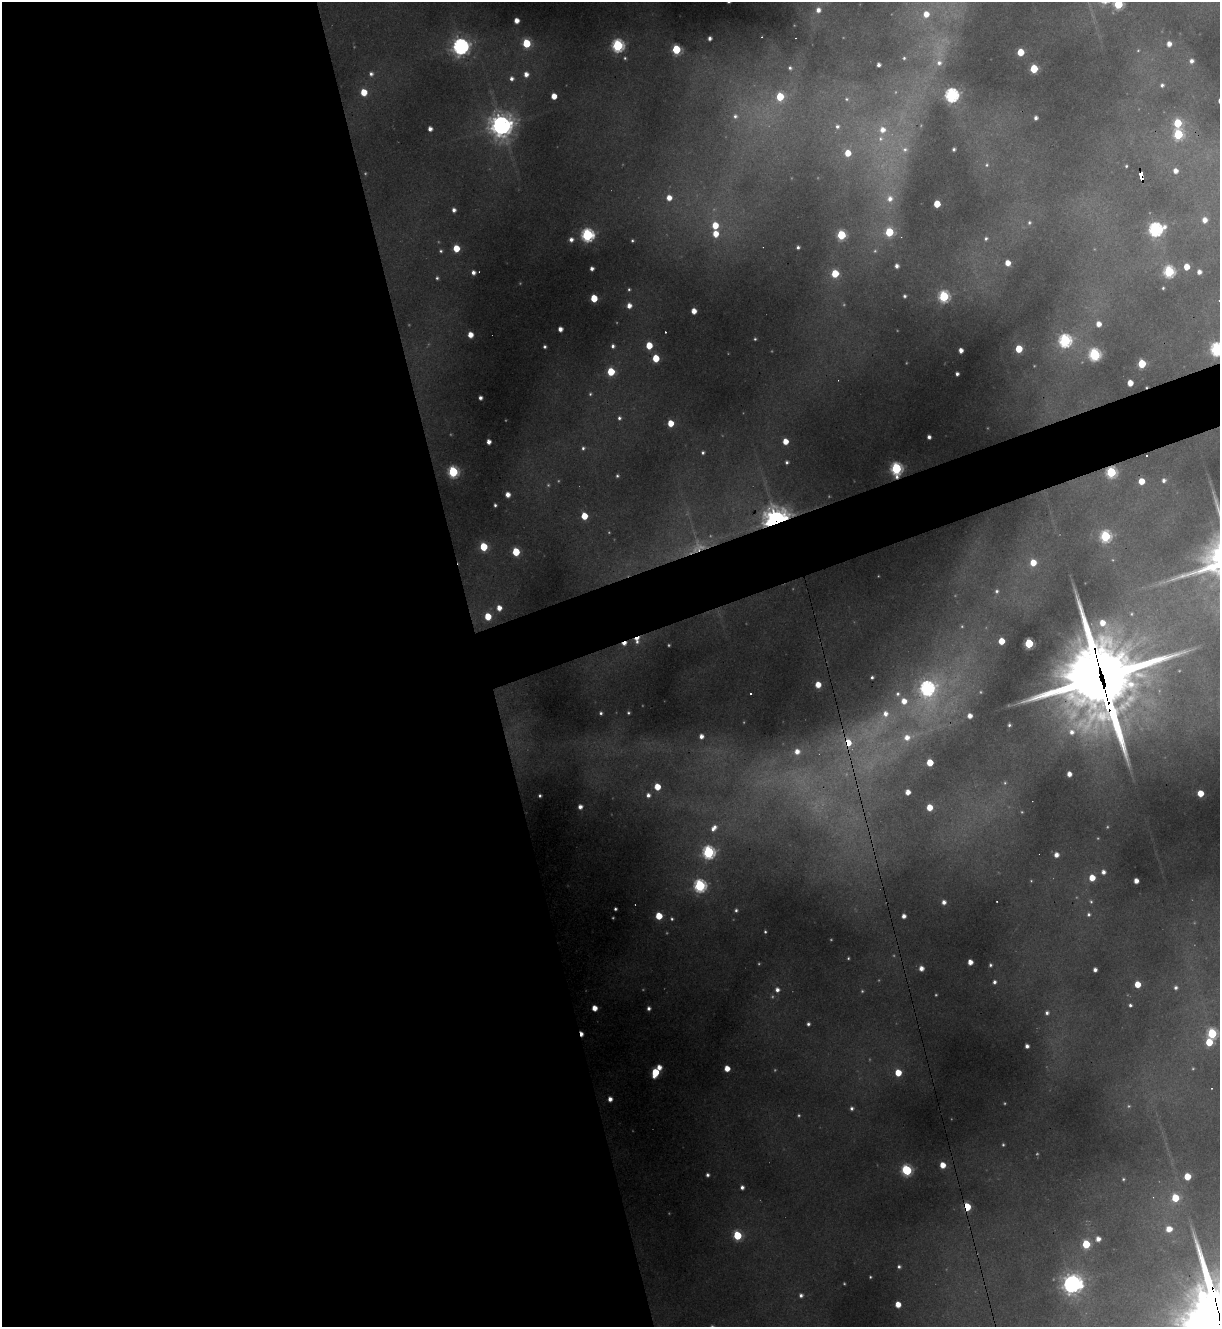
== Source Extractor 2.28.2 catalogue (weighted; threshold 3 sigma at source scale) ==
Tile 9 of 4 x 4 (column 1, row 3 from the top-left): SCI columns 267-1484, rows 1326-2650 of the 5283 x 5299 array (HDU 1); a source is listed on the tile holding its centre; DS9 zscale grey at full resolution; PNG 1222 x 1329 px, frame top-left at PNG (2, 2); no overlay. Shown black and unused: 43% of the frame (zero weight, under 3 of 4 exposures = <1% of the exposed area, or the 3 px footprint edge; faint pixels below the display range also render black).
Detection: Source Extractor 2.28.2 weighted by HDU 2 'WHT'; one run over the whole footprint, this tile lists its part. Background 0.287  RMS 0.011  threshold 0.0512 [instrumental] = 3 sigma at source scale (4.5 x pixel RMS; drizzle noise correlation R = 1.50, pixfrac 1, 0.05/0.05 arcsec/px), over >= 5 px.
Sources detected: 281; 66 too faint to see at this stretch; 6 cosmic-ray / hot-pixel residue — not listed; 3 inside a brighter listed object's ellipse — not listed separately; the other 206 listed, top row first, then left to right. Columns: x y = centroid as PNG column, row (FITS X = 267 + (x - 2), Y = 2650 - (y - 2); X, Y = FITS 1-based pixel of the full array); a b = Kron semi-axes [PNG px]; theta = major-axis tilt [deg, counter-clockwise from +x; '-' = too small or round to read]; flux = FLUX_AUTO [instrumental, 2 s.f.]
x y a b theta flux
1118 4 6 6 - 110
818 10 7 6 - 11
926 14 8 7 - 21
516 21 5 4 - 14
710 38 4 4 - 5.5
526 43 6 5 - 73
1169 44 5 5 - 11
618 45 6 6 - 240
460 46 7 7 - 630
676 49 6 5 - 100
1020 52 5 5 - 41
904 58 5 5 - 2.4
1191 61 6 5 - 6.7
939 62 11 9 82 11
878 65 4 4 - 5.5
790 68 6 5 - 3.5
1034 69 5 5 - 72
371 74 6 5 - 5.2
526 74 5 5 - 9.7
511 78 6 6 - 5.7
1162 85 6 6 - 4.2
364 92 5 5 - 33
952 95 6 6 - 370
554 96 5 4 - 20
780 97 6 5 - 58
847 99 7 6 - 3.7
735 116 8 7 - 5.8
1036 118 4 4 - 5.3
1177 123 6 6 - 68
501 125 10 9 - 1100
837 126 8 7 - 7.2
430 129 4 4 - 8
882 130 11 10 - 21
1178 134 6 6 - 110
904 149 15 11 -38 17
954 149 4 3 - 3.3
848 153 7 6 - 28
987 165 6 6 - 3.5
1126 166 3 3 - 1.9
1175 171 6 5 - 11
1141 176 8 4 -74 84
669 198 6 6 - 16
890 198 14 12 -68 24
937 204 5 4 - 35
454 210 4 4 - 5.9
1205 220 5 5 - 12
1029 222 6 6 - 3.6
715 225 6 6 - 33
1155 229 7 6 - 360
889 232 6 5 - 77
715 234 6 6 - 23
587 235 6 6 - 280
841 235 6 5 - 96
986 239 6 5 - 3.2
571 240 5 5 - 6.8
632 240 4 4 - 2.4
798 247 4 4 - 3.7
456 248 5 5 - 37
441 251 5 4 - 2.5
1008 263 5 4 - 16
897 266 4 4 - 6.2
1186 267 5 5 - 24
592 269 4 4 - 5.8
1169 271 6 6 - 170
473 272 5 5 - 6.8
1199 272 4 4 - 7.9
835 273 5 5 - 47
437 278 4 4 - 2.7
1163 288 4 3 - 1.9
629 289 5 5 - 2.5
905 296 4 4 - 3.2
944 296 6 6 - 170
594 298 5 5 - 43
629 305 6 5 - 11
694 311 5 4 - 16
1099 324 6 6 - 14
560 329 4 4 - 9.1
665 332 2 2 - 1.3
470 335 5 5 - 17
755 339 3 3 - 1.8
1065 341 6 6 - 280
649 345 5 5 - 35
613 346 5 4 - 4.2
545 347 3 3 - 2.8
1019 349 5 5 - 45
1217 349 7 7 - 300
961 350 4 4 - 9.7
1094 354 7 6 - 220
656 358 5 5 - 45
1142 364 5 5 - 70
611 372 5 5 - 59
957 374 4 4 - 4.4
1130 383 5 4 - 21
590 394 5 5 - 2.4
480 398 4 4 - 5.2
619 418 6 5 - 3.7
670 423 5 5 - 28
929 437 4 4 - 4.8
785 441 5 4 - 20
489 442 4 4 - 8.6
583 448 5 5 - 3.2
703 452 4 4 - 3
1147 455 3 3 - 3.9
787 462 4 4 - 3.3
896 469 7 6 - 210
453 472 6 6 - 150
1111 472 6 6 - 150
617 476 4 4 - 2.3
1164 480 6 5 - 5.8
1141 481 5 5 - 30
508 495 5 4 - 11
495 505 4 3 - 2.7
584 516 5 5 - 33
776 519 10 8 17 1300
1105 536 6 6 - 170
484 547 5 5 - 62
697 547 43 20 27 76
516 552 5 5 - 59
1033 562 6 5 - 27
997 591 6 5 - 3.4
499 608 5 5 - 14
488 616 5 5 - 38
637 640 9 7 85 18
1001 641 5 5 - 28
624 643 7 4 19 9.9
1029 643 5 5 - 120
872 677 3 3 - 2.8
1101 677 50 28 -78 17000
818 685 5 4 - 23
927 688 14 10 -87 420
750 694 3 3 - 4.7
601 713 4 4 - 3
628 713 3 3 - 2.2
970 716 5 5 - 12
880 721 91 20 53 160
1009 725 5 4 - 3.2
701 736 5 5 - 8.5
907 737 15 11 19 27
797 752 9 8 - 17
930 762 5 5 - 36
1069 774 4 4 - 11
1005 783 6 6 - 2.5
657 787 5 5 - 28
908 792 4 4 - 14
1200 793 5 5 - 29
648 795 5 5 - 6
540 796 4 3 - 3.3
580 807 4 4 - 8
929 807 5 5 - 25
714 828 11 7 53 12
708 852 6 6 - 260
1056 855 5 5 - 9.9
1103 872 5 5 - 7.3
1092 878 5 5 - 25
1136 881 4 4 - 12
700 886 6 6 - 260
1091 901 6 5 - 2.6
944 902 4 4 - 7.1
615 909 4 3 - 2.8
736 910 4 4 - 2.7
1089 914 6 5 - 3.5
659 916 5 5 - 37
904 916 4 4 - 7.6
672 919 5 4 - 2.6
765 932 3 3 - 1.9
848 958 3 3 - 1.6
970 962 4 4 - 13
990 965 4 3 - 2.7
921 968 5 5 - 11
1095 970 4 4 - 6.3
994 982 4 4 - 3.8
1137 984 5 5 - 28
1176 988 5 5 - 4.9
777 990 6 5 - 6.5
1130 1005 4 4 - 3.3
594 1008 5 5 - 16
649 1008 5 4 - 4.8
1047 1013 4 4 - 4.1
808 1024 4 4 - 3.6
1212 1033 6 6 - 130
582 1034 6 3 -80 9.6
1209 1042 5 5 - 43
1027 1046 4 4 - 5.8
659 1067 5 4 - 12
727 1068 5 4 - 19
655 1072 7 5 75 55
898 1073 5 5 - 31
610 1099 5 4 - 8.2
852 1108 5 5 - 4.3
943 1165 5 5 - 21
907 1170 6 6 - 150
708 1175 4 4 - 3.8
1187 1176 5 5 - 37
1123 1179 5 5 - 2
742 1187 4 4 - 5.3
1175 1198 5 5 - 55
967 1207 5 5 - 65
1169 1229 7 6 - 19
737 1235 6 5 - 84
1098 1239 5 5 - 9.7
1086 1244 5 5 - 73
899 1266 5 4 - 3.2
870 1277 3 3 - 1.6
1072 1284 10 8 39 730
801 1295 5 4 - 4.7
898 1304 5 4 - 20
Overlapping masked pixels (flux is a lower limit): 11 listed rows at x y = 1141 176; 1147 455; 896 469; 1111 472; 776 519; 697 547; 637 640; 624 643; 1101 677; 582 1034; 967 1207
Isophote crosses this tile's border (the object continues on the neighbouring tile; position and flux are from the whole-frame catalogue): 2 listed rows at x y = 1118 4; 1217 349